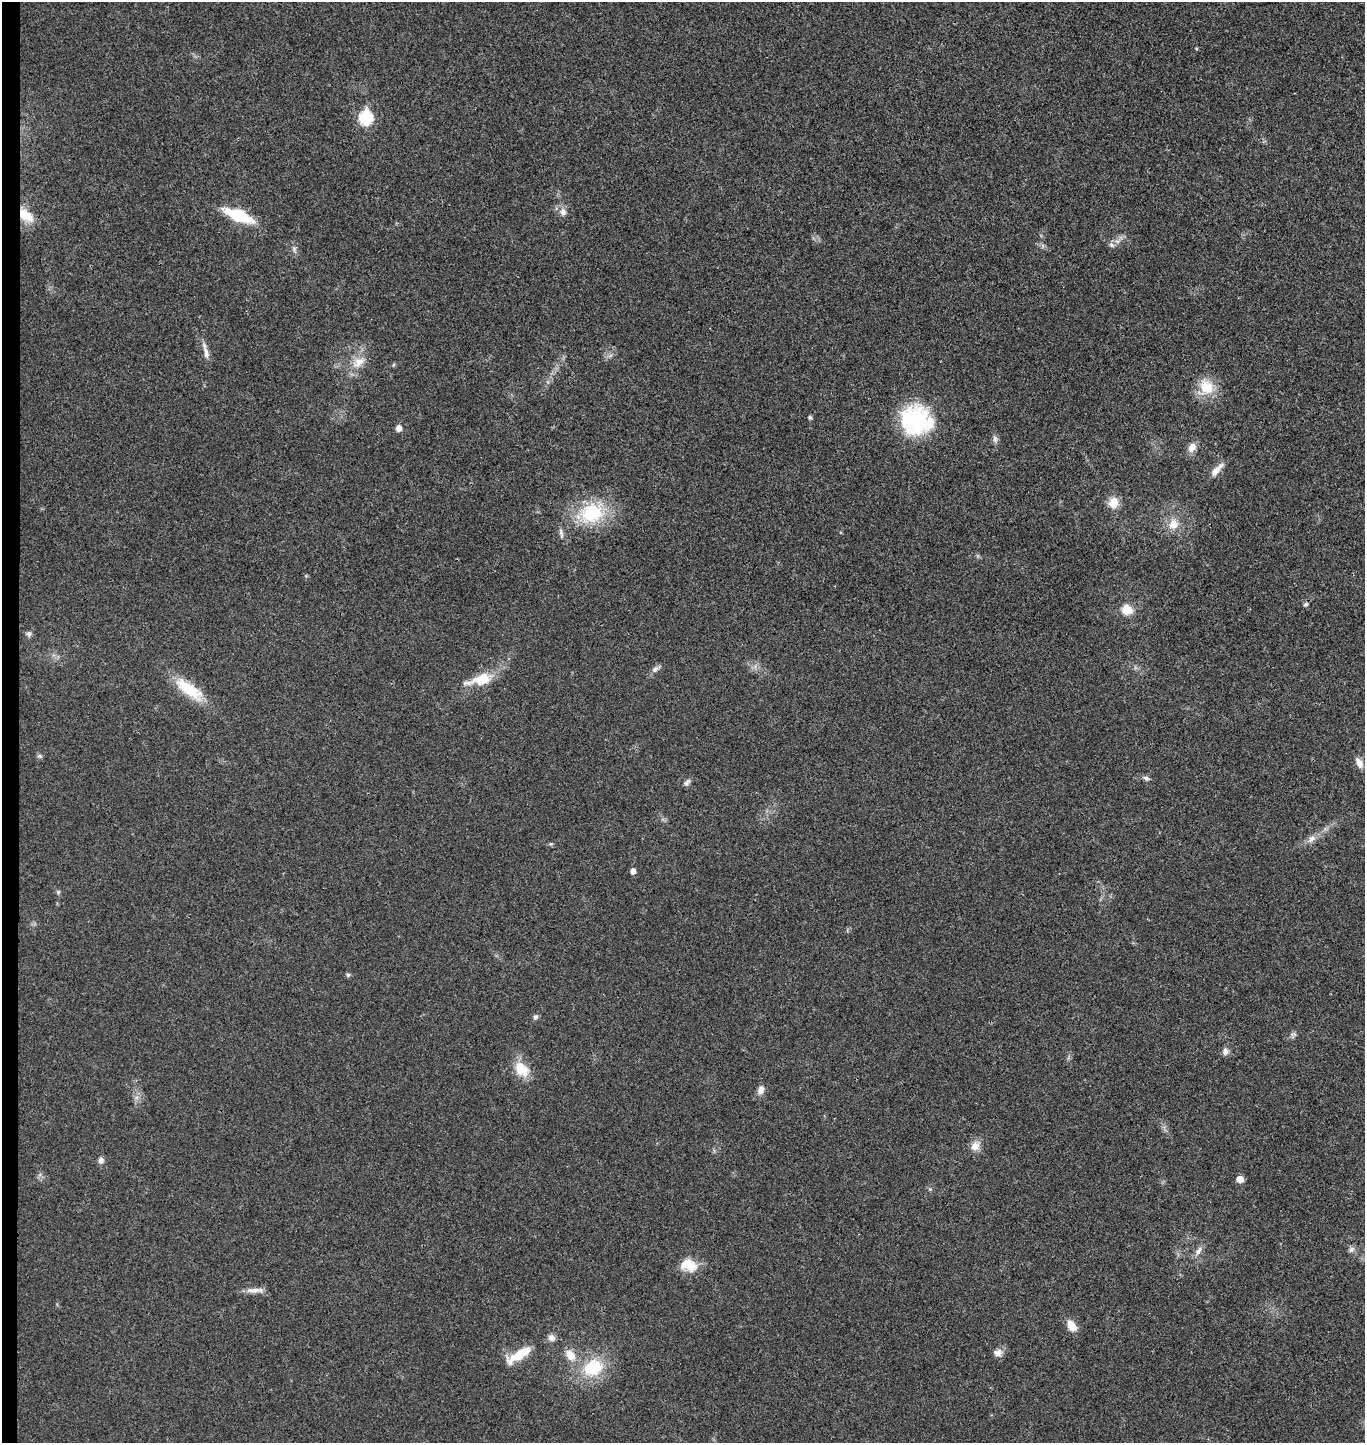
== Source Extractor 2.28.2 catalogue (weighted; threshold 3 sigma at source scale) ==
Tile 4 of 3 x 3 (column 1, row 2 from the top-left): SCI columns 154-1516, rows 1449-2889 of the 4404 x 4334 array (HDU 1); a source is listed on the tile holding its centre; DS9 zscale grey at full resolution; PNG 1367 x 1445 px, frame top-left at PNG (2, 2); no overlay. Shown black and unused: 1% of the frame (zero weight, under 3 of 4 exposures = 6% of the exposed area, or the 3 px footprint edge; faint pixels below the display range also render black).
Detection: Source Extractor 2.28.2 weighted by HDU 2 'WHT'; one run over the whole footprint, this tile lists its part. Background 0.0212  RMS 0.0046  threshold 0.0205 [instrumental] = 3 sigma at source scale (4.5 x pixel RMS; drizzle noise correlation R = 1.50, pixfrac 1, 0.05/0.05 arcsec/px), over >= 5 px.
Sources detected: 52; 1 inside a brighter object's white glare — not listed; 1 inside a brighter listed object's ellipse — not listed separately; the other 50 listed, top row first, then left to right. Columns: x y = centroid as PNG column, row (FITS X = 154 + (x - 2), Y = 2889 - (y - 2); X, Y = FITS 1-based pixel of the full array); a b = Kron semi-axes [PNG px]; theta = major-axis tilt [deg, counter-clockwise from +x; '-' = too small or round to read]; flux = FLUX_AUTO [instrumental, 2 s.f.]
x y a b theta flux
366 118 8 7 - 46
563 212 10 9 - 2.4
25 215 17 10 -34 9
238 216 26 9 -22 25
1111 245 8 6 -21 1.2
206 351 26 6 -76 3.2
358 362 19 11 34 6.1
393 365 5 3 - 0.47
1206 387 22 19 -59 11
810 417 4 4 - 0.93
914 419 29 28 - 46
399 428 6 5 - 3
995 439 10 6 -76 1.5
1192 447 12 9 62 3.5
1217 470 22 7 48 3.8
1113 502 10 9 - 6.9
592 513 25 21 16 28
1173 524 13 11 70 5.4
561 533 15 4 -77 1.5
1306 604 6 5 - 1
1127 610 12 10 -18 6.6
29 634 7 7 - 1.1
655 669 13 6 28 1.8
482 679 26 15 17 12
189 689 42 14 -36 16
39 756 6 5 - 0.82
1359 763 13 7 -63 3.2
1146 778 8 6 -27 1.3
687 783 10 6 51 1.4
1311 839 13 7 44 2.8
633 871 5 5 - 2.3
58 892 5 5 - 0.75
348 975 6 5 - 0.77
535 1017 7 6 - 1.1
1225 1051 9 8 - 2.1
522 1069 22 15 -46 8.9
760 1090 10 7 68 2.8
975 1146 12 11 - 3.9
101 1160 7 6 - 1.9
1240 1179 5 5 - 4.7
1351 1249 9 7 46 1.5
1198 1251 13 6 60 2.3
690 1265 21 15 -34 7.9
255 1290 26 6 2 3.4
1072 1326 12 8 -55 6
552 1338 8 8 - 2.3
998 1353 11 9 13 2.7
519 1355 33 10 32 11
570 1355 14 10 -52 5.3
593 1368 25 20 23 20
Overlapping masked pixels (flux is a lower limit): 1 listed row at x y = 25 215